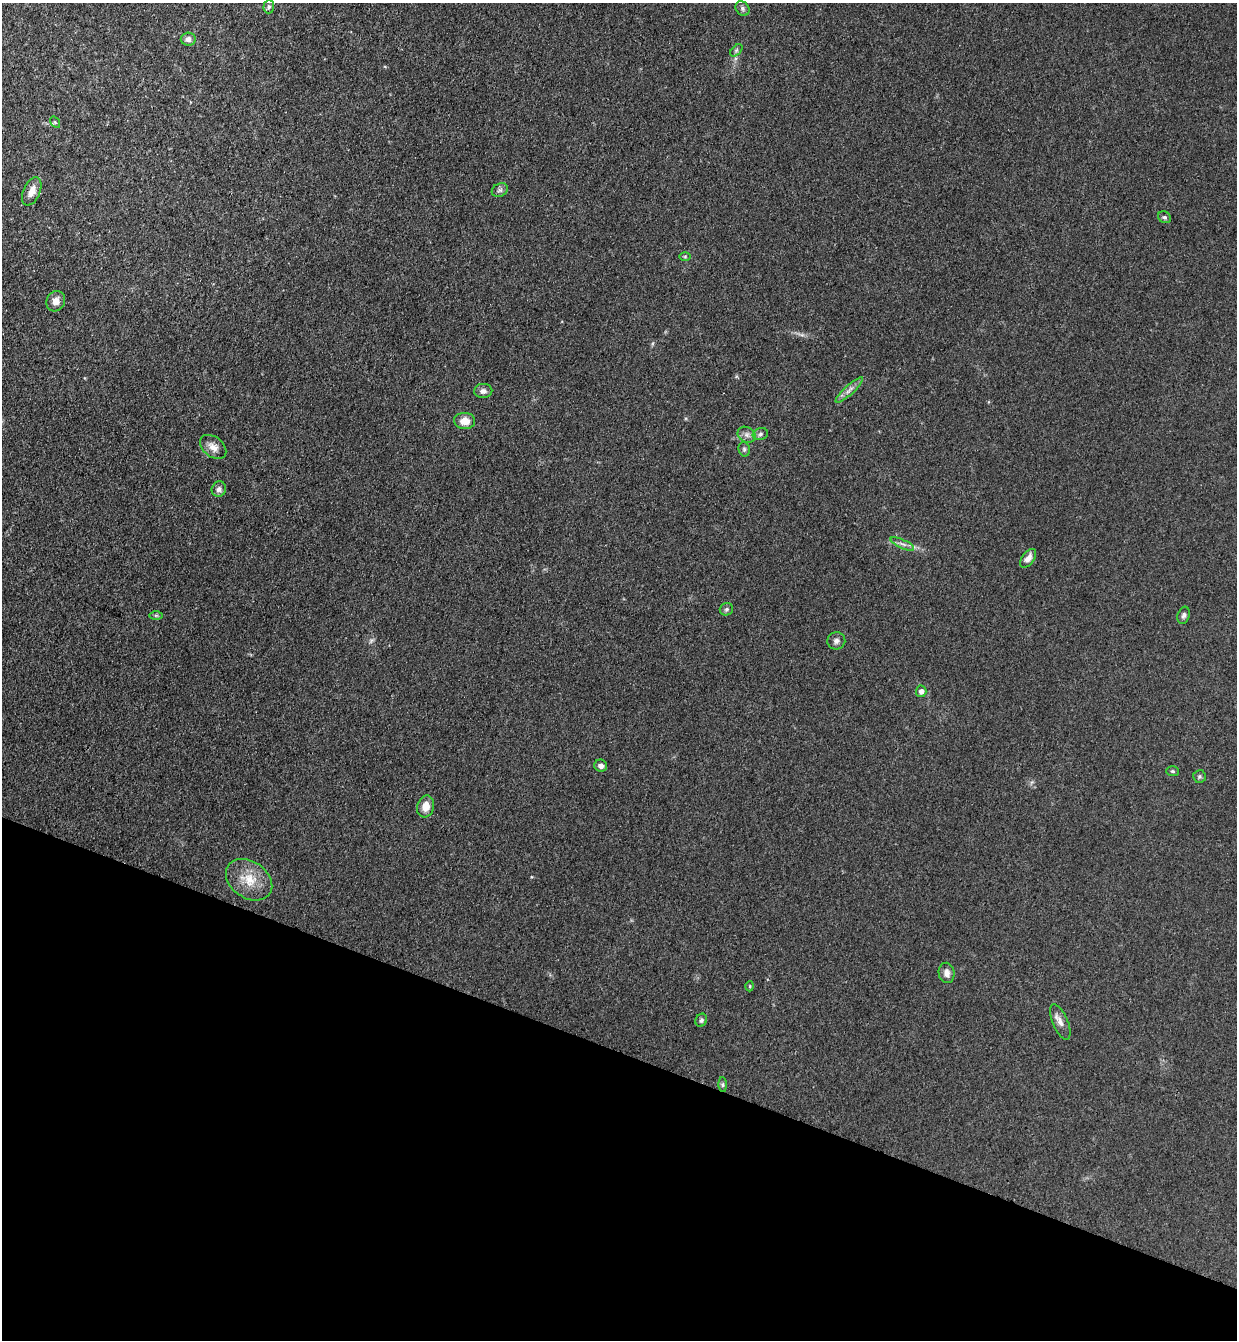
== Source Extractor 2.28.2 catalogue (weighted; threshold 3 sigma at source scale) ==
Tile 15 of 4 x 4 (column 3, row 4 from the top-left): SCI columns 2660-3894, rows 23-1360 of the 5447 x 5397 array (HDU 1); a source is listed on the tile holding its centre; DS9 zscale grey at full resolution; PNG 1239 x 1342 px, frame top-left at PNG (2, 3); each listed source drawn as its Kron ellipse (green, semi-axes under 4 px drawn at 4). Shown black and unused: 22% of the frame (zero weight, under 3 of 4 exposures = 5% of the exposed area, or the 3 px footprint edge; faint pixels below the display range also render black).
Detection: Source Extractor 2.28.2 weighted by HDU 2 'WHT'; one run over the whole footprint, this tile lists its part. Background 0.0996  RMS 0.0071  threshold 0.0317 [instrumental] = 3 sigma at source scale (4.5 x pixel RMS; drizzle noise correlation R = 1.50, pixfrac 1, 0.05/0.05 arcsec/px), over >= 5 px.
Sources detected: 35; all 35 listed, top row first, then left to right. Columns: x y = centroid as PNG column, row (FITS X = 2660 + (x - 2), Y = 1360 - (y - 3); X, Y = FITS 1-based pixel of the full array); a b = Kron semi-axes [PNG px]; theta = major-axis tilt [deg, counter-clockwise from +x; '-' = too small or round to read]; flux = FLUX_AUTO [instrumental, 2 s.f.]
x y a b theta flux
269 7 7 5 87 1.5
742 8 8 6 -48 2
188 39 7 6 - 3.9
736 50 7 4 45 1.4
55 122 6 4 -55 0.87
500 190 8 6 26 2.1
32 191 15 8 66 6.6
1164 217 7 5 -30 1.4
685 257 6 4 0 0.85
56 301 10 9 - 5
849 390 18 4 43 3.6
483 391 9 7 3 3.1
465 421 10 8 -3 7.5
760 434 8 6 18 1.9
747 435 9 7 -31 3.1
213 447 15 10 -38 5.8
744 449 7 5 -76 1.4
219 489 8 7 - 2.6
902 544 13 4 -24 2.8
1028 558 11 6 53 4.4
726 609 7 6 - 1.5
156 615 7 4 0 1.2
1184 615 9 6 72 1.9
836 641 9 8 - 2.6
921 691 6 5 - 3
601 766 6 6 - 3.3
1172 771 6 5 - 1.1
1199 777 6 6 - 1.4
426 806 11 8 74 7.9
249 880 25 18 -35 17
947 973 10 8 -82 4.1
750 986 5 3 - 0.73
701 1020 7 5 59 1.6
1060 1022 19 7 -67 5
723 1085 7 4 -90 1.2